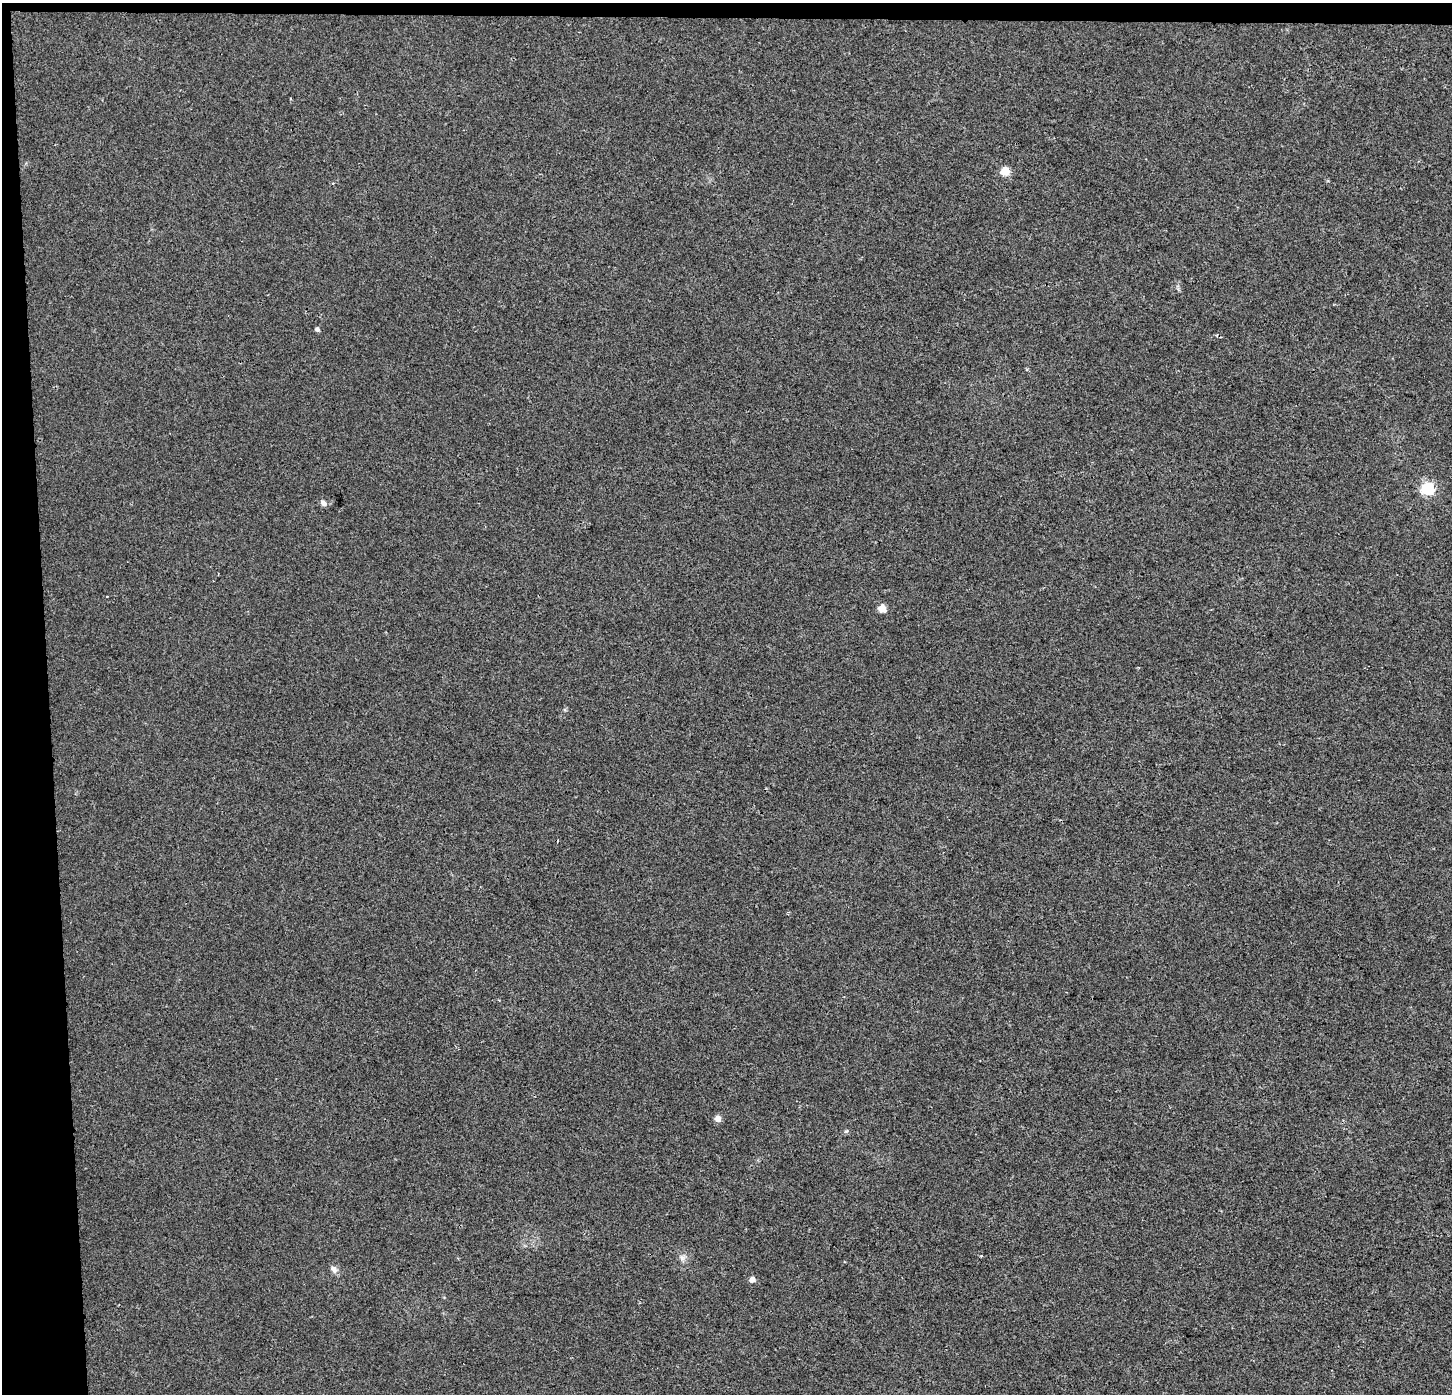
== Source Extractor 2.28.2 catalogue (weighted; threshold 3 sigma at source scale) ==
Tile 1 of 3 x 3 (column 1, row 1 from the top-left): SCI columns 48-1497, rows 2785-4176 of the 4444 x 4184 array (HDU 1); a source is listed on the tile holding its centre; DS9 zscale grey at full resolution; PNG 1454 x 1396 px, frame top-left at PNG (2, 3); no overlay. Shown black and unused: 4% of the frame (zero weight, under 2 of 3 exposures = <1% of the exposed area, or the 3 px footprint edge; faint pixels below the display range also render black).
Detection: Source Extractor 2.28.2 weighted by HDU 2 'WHT'; one run over the whole footprint, this tile lists its part. Background 0.00431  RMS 0.0046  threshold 0.0206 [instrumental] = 3 sigma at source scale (4.5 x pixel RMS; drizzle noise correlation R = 1.50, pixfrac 1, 0.0396/0.0396 arcsec/px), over >= 5 px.
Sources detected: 10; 1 cosmic-ray / hot-pixel residue — not listed; the other 9 listed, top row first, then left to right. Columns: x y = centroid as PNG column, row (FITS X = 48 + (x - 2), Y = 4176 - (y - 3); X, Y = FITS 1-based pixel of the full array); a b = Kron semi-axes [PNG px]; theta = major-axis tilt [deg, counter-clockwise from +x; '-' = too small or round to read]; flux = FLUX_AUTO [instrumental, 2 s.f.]
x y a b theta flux
1005 171 5 5 - 14
317 329 5 5 - 1.1
1427 489 6 6 - 66
323 503 8 6 -49 1.9
882 608 5 5 - 10
718 1119 6 6 - 2.8
682 1258 8 6 -63 1.7
334 1269 10 7 -58 2.2
752 1279 5 5 - 3.7